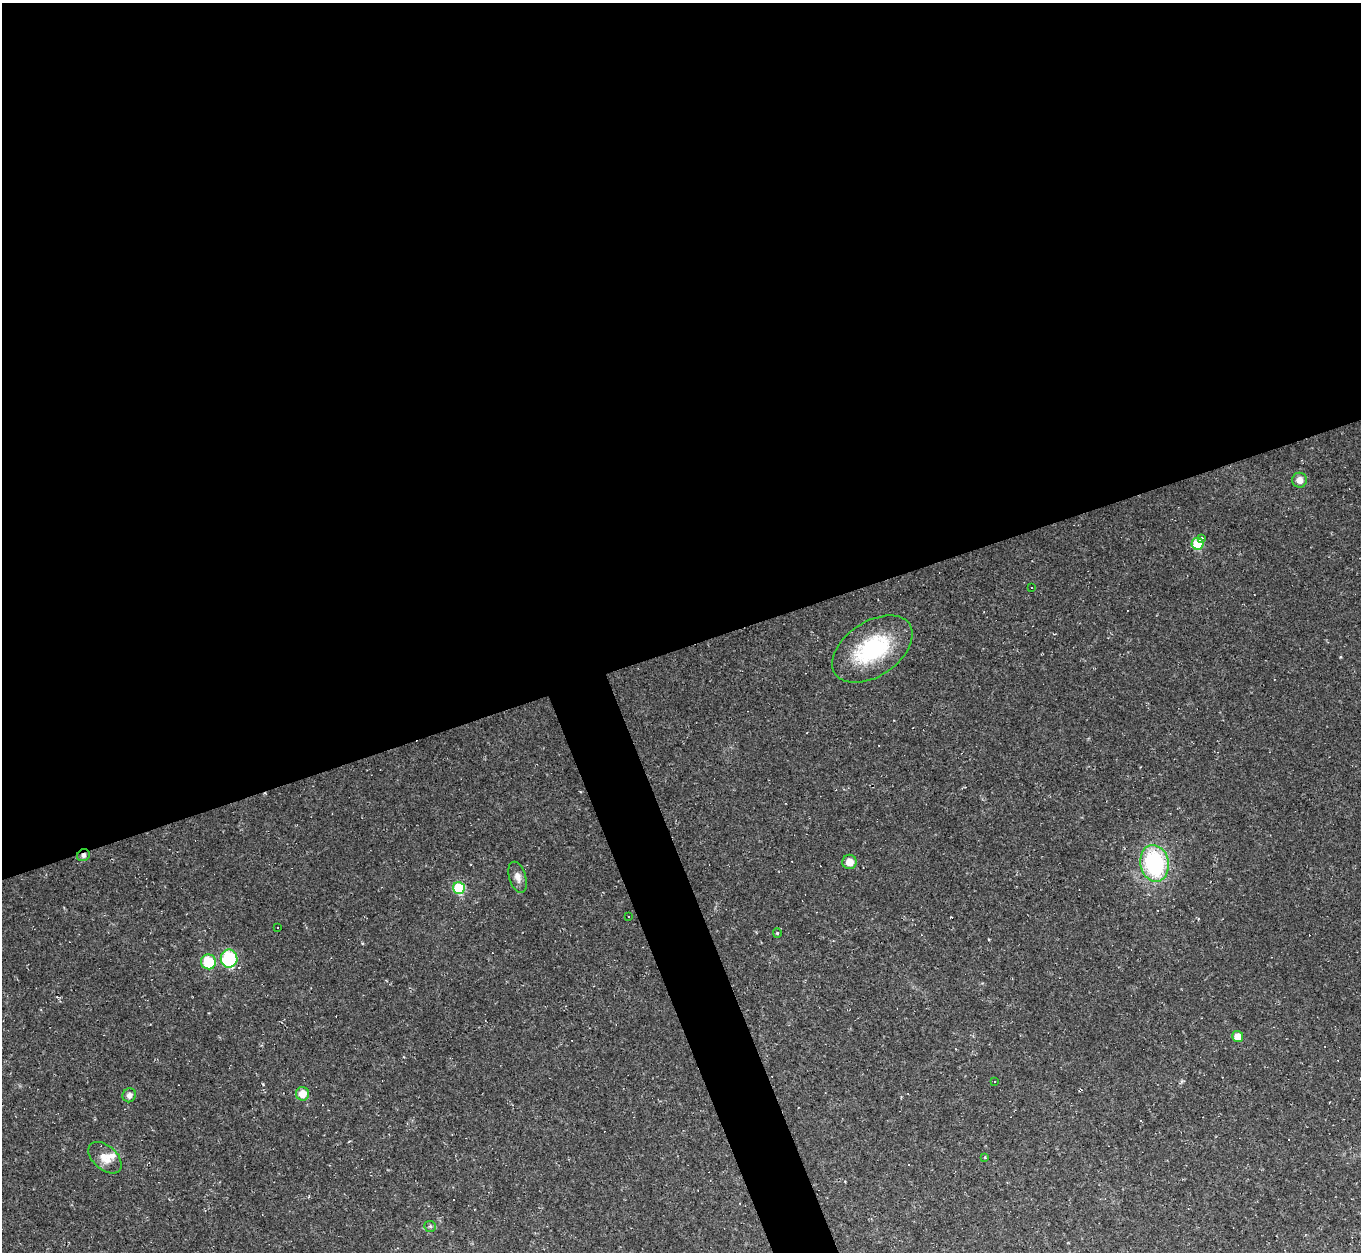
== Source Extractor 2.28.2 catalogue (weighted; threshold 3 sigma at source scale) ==
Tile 2 of 4 x 4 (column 2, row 1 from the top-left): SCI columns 1360-2718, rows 4026-5275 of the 5437 x 5422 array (HDU 1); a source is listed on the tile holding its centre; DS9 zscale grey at full resolution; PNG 1363 x 1254 px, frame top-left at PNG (2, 3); each listed source drawn as its Kron ellipse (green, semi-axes under 4 px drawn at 4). Shown black and unused: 54% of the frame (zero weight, under 2 of 3 exposures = <1% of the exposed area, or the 3 px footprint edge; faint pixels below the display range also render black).
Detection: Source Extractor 2.28.2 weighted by HDU 2 'WHT'; one run over the whole footprint, this tile lists its part. Background 0.052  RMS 0.007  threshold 0.0317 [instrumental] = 3 sigma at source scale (4.5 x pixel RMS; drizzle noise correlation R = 1.50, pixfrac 1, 0.05/0.05 arcsec/px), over >= 5 px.
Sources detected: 34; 11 cosmic-ray / hot-pixel residue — neither listed nor drawn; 1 inside a brighter listed object's ellipse — not listed separately; the other 22 listed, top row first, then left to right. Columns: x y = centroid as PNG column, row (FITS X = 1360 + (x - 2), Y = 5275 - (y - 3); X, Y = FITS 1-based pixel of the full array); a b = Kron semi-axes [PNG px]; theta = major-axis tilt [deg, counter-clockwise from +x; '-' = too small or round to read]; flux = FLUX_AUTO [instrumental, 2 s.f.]
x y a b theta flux
1300 480 7 7 - 5.4
1201 539 4 3 - 2.4
1198 544 6 6 - 22
1032 588 2 2 - 0.61
872 649 45 27 34 60
83 855 6 5 - 2.3
849 862 7 7 - 7.1
1154 863 18 14 -80 74
517 877 16 8 -73 4.5
459 888 6 6 - 31
628 917 3 3 - 2.2
277 928 3 2 - 0.8
777 933 4 4 - 0.75
229 959 9 8 - 46
209 962 7 7 - 27
1238 1036 5 5 - 7.5
994 1082 3 3 - 1
302 1094 7 6 - 9
129 1095 7 6 - 2.9
985 1157 4 4 - 0.65
105 1158 19 12 -41 8.1
430 1226 6 5 - 1.3
Overlapping masked pixels (flux is a lower limit): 1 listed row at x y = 83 855